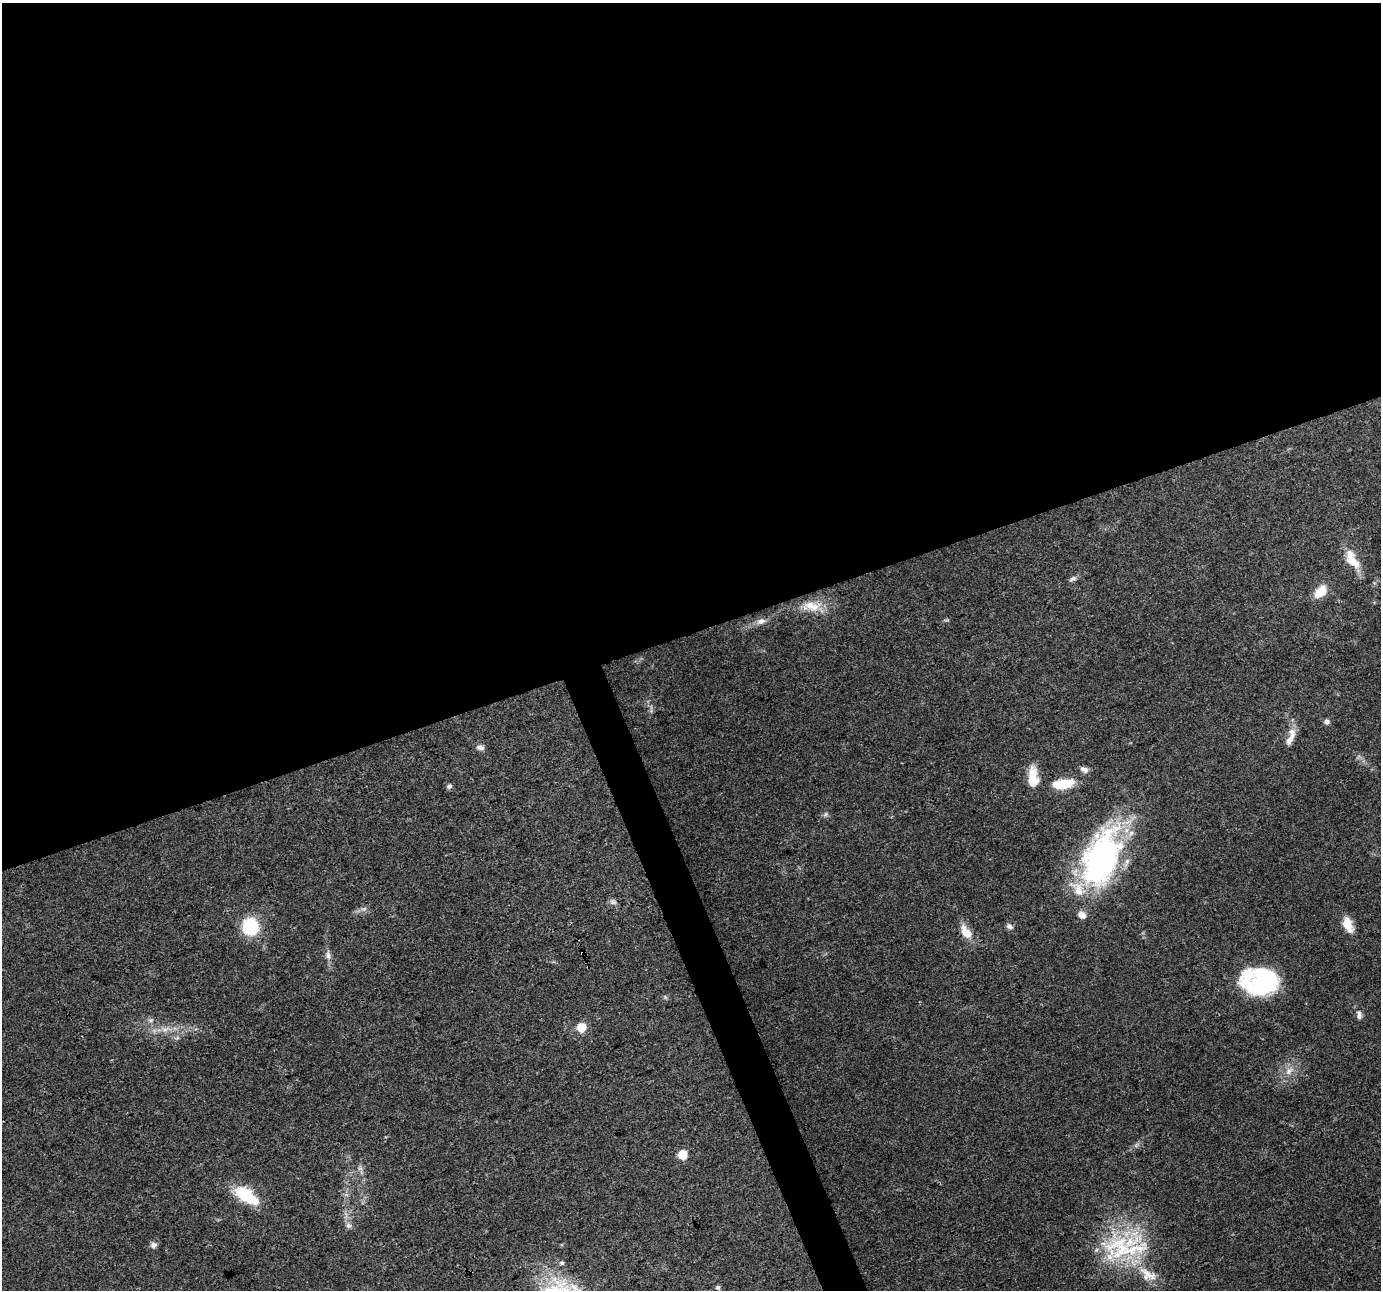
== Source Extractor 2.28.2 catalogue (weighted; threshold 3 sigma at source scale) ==
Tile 2 of 4 x 4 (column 2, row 1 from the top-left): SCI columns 1379-2757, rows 3939-5226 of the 5516 x 5358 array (HDU 1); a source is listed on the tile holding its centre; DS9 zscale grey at full resolution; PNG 1383 x 1292 px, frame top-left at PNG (2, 3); no overlay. Shown black and unused: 51% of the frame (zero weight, under 3 of 4 exposures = <1% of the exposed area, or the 3 px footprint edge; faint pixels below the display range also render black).
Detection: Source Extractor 2.28.2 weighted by HDU 2 'WHT'; one run over the whole footprint, this tile lists its part. Background 0.0893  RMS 0.0052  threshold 0.0236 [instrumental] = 3 sigma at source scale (4.5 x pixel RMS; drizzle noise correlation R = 1.50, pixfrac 1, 0.0396/0.0396 arcsec/px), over >= 5 px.
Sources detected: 43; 2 inside a brighter object's white glare — not listed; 5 inside a brighter listed object's ellipse — not listed separately; the other 36 listed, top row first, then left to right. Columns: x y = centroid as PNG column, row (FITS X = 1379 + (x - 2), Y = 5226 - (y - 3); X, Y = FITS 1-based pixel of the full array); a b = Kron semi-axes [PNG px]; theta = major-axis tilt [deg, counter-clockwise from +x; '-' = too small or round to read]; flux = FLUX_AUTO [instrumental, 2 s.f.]
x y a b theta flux
1352 559 28 12 -59 9.6
1073 579 10 6 25 1.6
1320 591 16 10 45 9.2
810 605 27 11 13 9.5
761 621 13 8 20 3
1327 721 7 6 - 1.6
1290 739 22 7 59 4.3
480 747 10 7 -10 2.1
1084 770 11 7 -22 2.3
1033 777 22 10 -88 11
1065 784 20 11 19 12
449 786 7 6 - 1.3
825 814 7 4 45 0.96
1101 858 65 36 69 140
613 902 10 7 -19 1.7
364 909 8 5 8 1.6
1347 924 16 9 -68 8.8
1009 926 9 6 -33 1.6
250 927 14 13 - 31
966 932 20 11 -51 7
582 953 3 3 - 1.9
328 955 12 6 -85 2.4
1263 984 37 22 -21 54
1359 1015 12 7 -83 2.2
151 1020 7 5 0 1.3
581 1027 6 6 - 15
165 1029 15 5 17 3.5
1289 1071 12 9 51 4.1
682 1155 6 6 - 15
360 1168 7 4 0 1.1
246 1195 35 16 -34 19
348 1225 7 6 - 1.6
153 1245 7 6 - 2.3
1126 1250 78 36 -6 57
562 1263 6 5 - 0.95
718 1287 6 6 - 0.97
Overlapping masked pixels (flux is a lower limit): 1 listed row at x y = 582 953